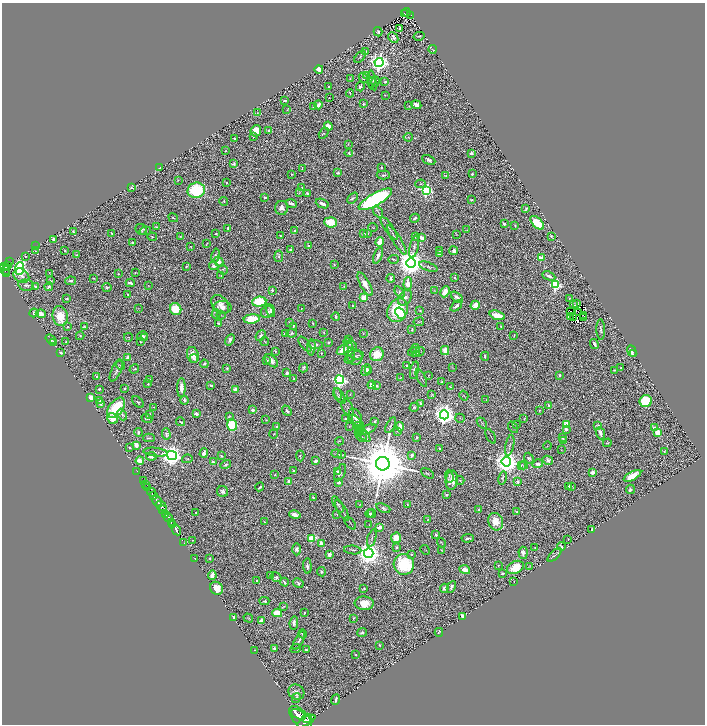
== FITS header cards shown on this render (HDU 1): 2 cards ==
NAXIS1  =                 1406
NAXIS2  =                 1444

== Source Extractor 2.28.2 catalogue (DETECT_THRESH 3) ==
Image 1406 x 1444 px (HDU 1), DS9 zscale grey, zoomed out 1/2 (1 PNG px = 2 x 2 image px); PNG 707 x 726 px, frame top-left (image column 2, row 1443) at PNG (2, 3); each listed source drawn as its Kron ellipse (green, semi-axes under 4 px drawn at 4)
Background 1.06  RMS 0.034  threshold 0.101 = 3 sigma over >= 5 px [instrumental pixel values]
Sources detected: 670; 55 cannot appear on this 1/2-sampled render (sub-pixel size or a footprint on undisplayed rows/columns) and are neither listed nor drawn; of the other 615, the 500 brightest by FLUX_AUTO listed and drawn (115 fainter detections omitted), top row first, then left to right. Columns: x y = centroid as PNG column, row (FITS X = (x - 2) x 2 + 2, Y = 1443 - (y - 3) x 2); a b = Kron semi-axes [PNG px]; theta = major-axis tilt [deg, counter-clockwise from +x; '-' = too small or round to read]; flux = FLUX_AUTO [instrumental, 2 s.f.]
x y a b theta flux
407 12 4 3 - 110
404 13 2 1 - 16
411 16 3 2 - 120
400 28 3 2 - 7
378 32 5 3 - 8.5
419 36 5 3 - 7.9
393 37 6 4 -47 20
433 49 4 2 - 5.4
366 51 3 2 - 5
360 57 7 3 51 8.6
379 62 4 4 - 3900
319 69 4 3 - 60
367 75 3 3 - 6.6
350 78 3 3 - 4.5
363 78 5 3 - 13
371 79 9 4 -87 10
375 81 5 3 - 17
385 82 3 2 - 11
373 84 7 4 -78 10
329 87 3 2 - 9.5
360 87 4 3 - 16
350 93 4 2 - 5.7
385 95 2 2 - 4.3
329 98 2 1 - 3.4
285 100 3 2 - 11
363 104 3 2 - 6.2
318 105 4 3 - 26
416 105 5 4 - 46
314 106 2 2 - 13
409 106 3 2 - 5
287 110 3 1 - 4.2
257 113 2 2 - 3.8
328 126 4 3 - 50
256 131 5 5 - 100
269 131 4 3 - 15
324 133 6 3 59 9.2
253 136 2 2 - 6
408 137 4 3 - 6.5
234 138 2 2 - 7
348 144 3 3 - 5.3
226 151 3 2 - 5.9
349 153 4 3 - 7.5
471 153 3 3 - 19
429 160 7 4 -25 21
233 164 4 2 - 14
381 167 2 2 - 6.2
160 168 3 2 - 3.6
302 169 4 2 - 4.1
338 173 3 3 - 8.4
292 174 2 2 - 6.1
472 174 2 2 - 23
383 175 7 3 1 8.1
446 176 3 3 - 4.4
178 180 2 2 - 4.2
227 183 2 2 - 8.4
421 184 5 3 - 6.2
131 188 4 3 - 10
301 188 3 3 - 8.4
196 190 9 7 15 380
426 190 4 4 - 1000
299 193 3 2 - 3.2
308 194 2 2 - 61
265 197 3 2 - 13
352 198 6 3 47 11
375 199 19 6 30 1600
471 200 3 2 - 7
224 201 4 3 - 6.2
291 203 5 3 - 22
322 203 7 3 -24 33
282 208 7 6 - 36
526 209 4 2 - 11
378 212 6 2 -55 6.5
173 218 5 2 - 5
415 218 5 2 - 13
331 222 6 5 - 150
537 223 8 4 -45 170
504 224 3 3 - 17
515 225 3 2 - 5.4
156 227 3 2 - 5.7
373 227 4 2 - 4.7
228 228 3 2 - 10
389 228 14 2 -56 18
141 229 6 5 - 22
467 230 3 2 - 3.5
73 231 4 2 - 4.8
145 231 6 3 11 9.9
295 231 4 3 - 9.5
216 233 2 2 - 5.8
112 234 3 3 - 12
364 234 3 2 - 8.4
367 234 4 3 - 7.1
456 234 3 1 - 3.5
180 236 3 3 - 5.2
280 236 2 2 - 5.8
551 236 3 2 - 5.1
152 237 4 3 - 8.3
415 237 4 3 - 5
422 238 3 3 - 45
53 239 3 2 - 19
397 240 17 2 -59 22
132 242 3 2 - 12
380 242 4 3 - 140
207 243 4 2 - 6.3
36 246 2 2 - 8.2
190 246 3 3 - 3.8
309 246 3 3 - 14
414 247 11 3 78 19
65 250 2 2 - 6.4
291 250 4 3 - 13
439 250 4 3 - 13
35 251 3 1 - 3.3
454 251 4 4 - 28
439 254 3 2 - 13
77 255 4 3 - 6
378 255 9 3 67 35
25 256 3 2 - 4.4
215 256 7 4 79 13
279 256 6 4 80 13
541 258 2 2 - 110
393 259 5 3 - 9.1
10 262 2 1 - 25
219 262 5 4 - 38
411 263 5 5 - 11000
7 265 3 2 - 320
334 265 3 2 - 4.7
186 266 2 2 - 3.7
214 266 4 4 - 22
3 267 3 2 - 700
6 267 4 2 - 650
428 267 9 3 -19 10
20 269 6 5 - 910
6 270 4 2 - 340
223 270 5 2 - 5
7 273 4 3 - 270
49 273 4 2 - 3.6
135 273 2 2 - 4.6
118 274 2 2 - 4.2
221 275 3 2 - 3.7
21 276 8 6 -34 47
549 276 7 3 -26 24
454 277 2 2 - 8
93 278 2 2 - 6.3
391 278 4 2 - 14
50 281 4 3 - 6.3
70 281 5 3 - 12
130 283 4 2 - 17
365 284 13 5 -61 64
408 284 7 3 87 91
26 285 8 5 -11 20
556 285 4 4 - 810
148 286 3 2 - 3.9
344 286 3 2 - 4
35 287 3 3 - 14
49 287 4 3 - 14
107 287 5 4 - 12
272 290 4 4 - 11
434 291 3 2 - 3.7
400 292 6 4 -53 14
445 292 6 4 64 51
128 294 2 2 - 11
364 297 4 3 - 75
457 297 7 3 -40 32
405 298 9 6 53 28
67 299 4 3 - 6.1
569 299 4 3 - 5.9
259 302 7 5 6 250
220 304 10 7 -48 45
573 304 3 1 - 15
577 304 2 2 - 6
475 305 5 3 - 91
352 306 3 2 - 5
456 306 7 3 42 18
222 307 9 6 -1 40
138 308 4 2 - 3.2
176 309 6 5 - 190
301 309 2 2 - 4.5
397 310 12 9 61 340
420 310 3 2 - 6.3
271 311 7 4 -71 12
571 311 3 1 - 4.1
267 312 7 5 35 19
34 313 4 4 - 35
401 313 6 4 -53 83
579 313 2 1 - 6.6
41 314 5 4 - 45
216 314 5 3 - 5.5
221 315 4 2 - 3.5
497 315 8 4 -18 110
583 315 2 2 - 3.4
60 316 10 7 -77 150
570 316 2 1 - 6.5
336 317 4 2 - 13
574 317 3 1 - 3.2
583 318 3 2 - 7.2
252 319 8 4 5 230
290 322 2 2 - 4.7
419 322 5 2 - 4.5
218 323 2 2 - 10
313 323 3 1 - 4.5
293 326 4 2 - 6.9
501 326 2 1 - 3.3
68 327 3 2 - 8.1
84 327 4 2 - 6.8
412 329 2 2 - 6.6
601 330 10 3 -88 15
292 333 5 4 - 15
324 333 3 2 - 5.9
286 334 4 3 - 39
363 334 3 2 - 3.4
514 335 4 2 - 4.8
80 336 4 3 - 12
142 336 5 5 - 25
261 336 6 4 50 20
128 337 4 2 - 4.3
145 338 3 3 - 7.1
51 339 6 3 -38 7.8
348 339 2 1 - 3.2
230 340 6 4 58 21
265 341 4 2 - 3.2
53 342 3 3 - 29
66 342 3 2 - 7
141 342 3 2 - 5
329 342 2 2 - 7.3
305 344 9 2 -53 9.4
316 344 7 4 -2 13
350 344 8 3 -35 13
594 344 5 2 - 22
311 347 8 4 87 29
415 349 5 4 - 9.8
343 350 6 4 33 59
445 350 4 3 - 130
275 351 3 2 - 6.6
349 351 10 5 -81 24
632 351 6 4 -66 24
414 352 6 4 14 11
419 352 6 3 34 9.6
61 353 2 2 - 14
321 353 2 2 - 4.3
377 354 7 6 - 130
633 354 2 2 - 3.7
193 355 8 6 -74 54
357 355 7 3 8 9.7
485 356 4 2 - 10
128 357 3 3 - 26
355 357 8 7 - 25
194 358 4 3 - 11
267 360 4 3 - 7.7
349 360 4 3 - 6
271 361 8 4 -45 29
204 364 4 2 - 13
120 365 5 3 - 6
407 366 2 2 - 6.1
621 367 2 2 - 4.7
304 368 5 3 - 13
452 368 4 2 - 3.4
134 369 5 3 - 8.1
227 369 3 2 - 7.7
116 370 12 5 66 21
366 370 6 4 67 34
369 370 3 3 - 11
414 370 9 3 78 21
614 370 4 2 - 6.2
287 373 3 2 - 15
560 375 3 2 - 12
429 376 3 1 - 3.6
97 377 3 2 - 8
401 378 3 2 - 4
421 378 10 2 -63 7.9
294 379 2 2 - 5.2
150 380 3 3 - 10
340 380 4 4 - 1700
442 381 3 2 - 6.4
148 384 3 2 - 8.6
211 385 4 2 - 10
372 385 4 4 - 38
377 386 4 3 - 8.6
450 387 3 2 - 4.4
125 388 3 3 - 6.9
181 388 9 3 90 48
99 389 2 2 - 8.4
235 389 4 3 - 37
337 394 6 3 -72 8.5
350 394 2 2 - 3.3
432 394 4 2 - 4
340 396 9 3 -59 13
464 396 5 2 - 3.8
91 397 4 3 - 35
486 399 2 2 - 3.2
100 400 4 3 - 14
185 400 4 3 - 15
646 401 6 6 - 300
138 402 7 3 -44 9.7
421 403 3 2 - 14
101 404 4 2 - 10
549 405 3 3 - 12
154 407 3 2 - 3.4
414 407 5 4 - 13
116 408 11 7 52 280
347 408 9 5 -65 14
253 410 3 2 - 31
539 410 3 2 - 4.9
287 411 6 2 -49 11
150 414 4 2 - 5.4
196 414 3 3 - 32
122 415 6 3 -65 12
444 415 4 4 - 5900
229 416 4 3 - 6.1
355 417 9 6 -63 35
147 418 5 3 - 8.6
460 418 5 3 - 5.7
112 419 6 5 - 76
346 419 3 2 - 9.6
524 419 2 2 - 4.2
266 420 2 2 - 3.9
375 421 2 2 - 16
181 422 4 2 - 5.9
482 423 6 2 -49 7.1
358 424 10 2 -55 8.5
517 424 3 3 - 5.2
566 424 2 2 - 150
232 425 5 5 - 320
391 425 8 3 62 11
598 425 4 2 - 3.9
349 426 3 2 - 3.2
277 427 3 3 - 13
359 427 6 2 -52 5.9
400 427 4 2 - 41
513 427 6 3 -53 9.9
654 428 4 3 - 19
366 429 10 3 18 41
566 429 3 2 - 31
398 431 3 3 - 5.6
138 432 4 3 - 12
358 432 3 2 - 6.2
600 433 6 3 -69 26
657 433 4 3 - 100
166 434 6 4 -86 16
274 434 5 2 - 5.3
364 435 8 2 -48 12
491 436 8 1 -59 5.8
361 437 6 3 -37 9
417 437 3 3 - 13
149 438 6 2 0 9.4
562 438 4 3 - 6.1
564 440 4 2 - 4.4
339 441 4 3 - 5.2
607 443 4 3 - 5.9
136 445 3 2 - 110
510 445 11 3 78 13
547 446 4 2 - 4.5
130 448 3 2 - 5.6
440 449 3 2 - 5.9
561 450 3 2 - 3.2
664 451 3 2 - 6.7
155 452 12 3 -7 14
204 453 5 3 - 24
337 454 5 3 - 6.8
342 455 3 2 - 5
412 455 3 3 - 22
151 456 5 4 - 40
172 456 5 4 - 5900
221 456 2 2 - 7.6
300 456 5 4 - 6.8
529 458 6 4 -69 12
187 459 5 3 - 7.9
548 460 5 4 - 16
140 461 4 3 - 65
316 461 4 3 - 20
213 462 4 3 - 21
506 462 4 4 - 7900
226 464 5 3 - 12
383 464 7 7 - 66000
538 464 5 3 - 26
521 465 3 3 - 3.9
524 465 4 2 - 5.1
294 470 4 3 - 6.1
137 471 2 1 - 21
338 471 4 3 - 9.1
592 472 4 3 - 33
340 473 9 5 63 24
427 473 7 2 -31 6.3
275 474 2 2 - 4.3
449 476 6 4 -87 13
632 476 10 4 28 120
503 478 7 2 77 7.9
143 480 2 1 - 53
452 480 9 6 82 76
460 480 4 2 - 4.8
289 482 3 3 - 25
339 482 3 2 - 16
518 482 2 2 - 68
146 484 2 1 - 280
569 486 4 2 - 16
571 486 3 2 - 3.8
148 487 3 2 - 330
260 487 4 2 - 9.4
630 489 5 4 - 19
222 491 6 5 - 18
151 492 4 2 - 2200
447 495 4 3 - 11
154 496 3 2 - 780
313 498 3 3 - 6.1
157 501 6 2 -59 4300
338 504 9 3 -58 11
407 504 2 2 - 4.6
360 505 4 3 - 5.8
161 506 6 3 -35 1700
383 508 7 3 -23 13
478 509 2 2 - 18
163 510 4 3 - 750
342 510 11 2 -58 11
516 512 3 2 - 7.6
196 513 2 2 - 4.2
166 514 3 2 - 1200
337 514 2 2 - 3.7
370 514 4 2 - 12
372 514 4 2 - 8.3
295 515 6 3 -14 50
169 518 5 3 - 740
428 520 4 3 - 4.4
265 522 2 2 - 5.2
496 522 9 7 -68 69
171 523 2 1 - 560
350 523 7 1 -51 5.2
173 525 4 2 - 1600
369 525 3 2 - 3.3
380 527 3 2 - 42
592 529 3 2 - 14
176 530 6 3 -62 2100
436 535 2 2 - 41
372 538 9 3 73 12
396 538 5 5 - 83
468 538 6 2 6 12
311 539 3 3 - 330
568 539 2 2 - 4.1
193 540 2 2 - 6
184 543 2 1 - 72
321 543 4 3 - 27
441 543 5 2 - 5
561 546 4 2 - 10
396 547 4 3 - 7.8
535 548 2 2 - 4.4
297 549 6 4 -90 21
353 550 8 2 -6 9.6
425 550 5 2 - 3.8
441 550 2 1 - 4
369 553 5 4 - 7900
523 553 6 4 -87 25
329 554 4 4 - 25
411 554 2 2 - 9.8
554 555 9 2 43 10
210 558 2 2 - 6.2
194 559 2 1 - 20
404 564 10 10 - 400
498 565 3 3 - 5.2
307 566 7 3 -87 16
515 567 9 6 27 110
530 567 3 2 - 3.6
465 570 5 3 - 81
321 572 5 4 - 14
502 574 3 2 - 7.2
212 575 5 3 - 43
271 576 3 3 - 14
276 577 6 4 -33 12
257 581 3 2 - 6.4
514 581 3 2 - 3.7
284 582 4 2 - 13
298 583 6 3 -30 15
451 587 6 3 64 15
217 588 7 6 - 87
444 588 4 4 - 17
364 589 4 3 - 6
264 601 5 3 - 10
364 603 9 7 -3 100
284 606 3 2 - 4.7
277 613 5 3 - 140
304 613 2 2 - 7.7
463 616 4 3 - 16
233 617 3 2 - 15
248 618 5 2 - 4.1
354 618 3 2 - 6
261 620 3 2 - 63
294 623 7 3 83 22
362 632 5 4 - 12
439 632 4 2 - 9.1
303 634 4 4 - 11
299 641 10 3 61 20
379 645 3 2 - 6.2
274 648 3 3 - 10
295 649 5 3 - 8
254 650 2 1 - 28
306 650 3 2 - 9.7
355 655 2 2 - 5.1
296 692 8 7 - 27
296 698 5 2 - 7.4
336 700 5 2 - 15
298 714 8 3 -29 5100
301 718 15 7 -48 11000
307 718 5 2 - 1800
306 721 10 3 31 4700
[115 fainter detections neither listed nor drawn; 55 sub-pixel or undisplayed-footprint detections neither listed nor drawn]